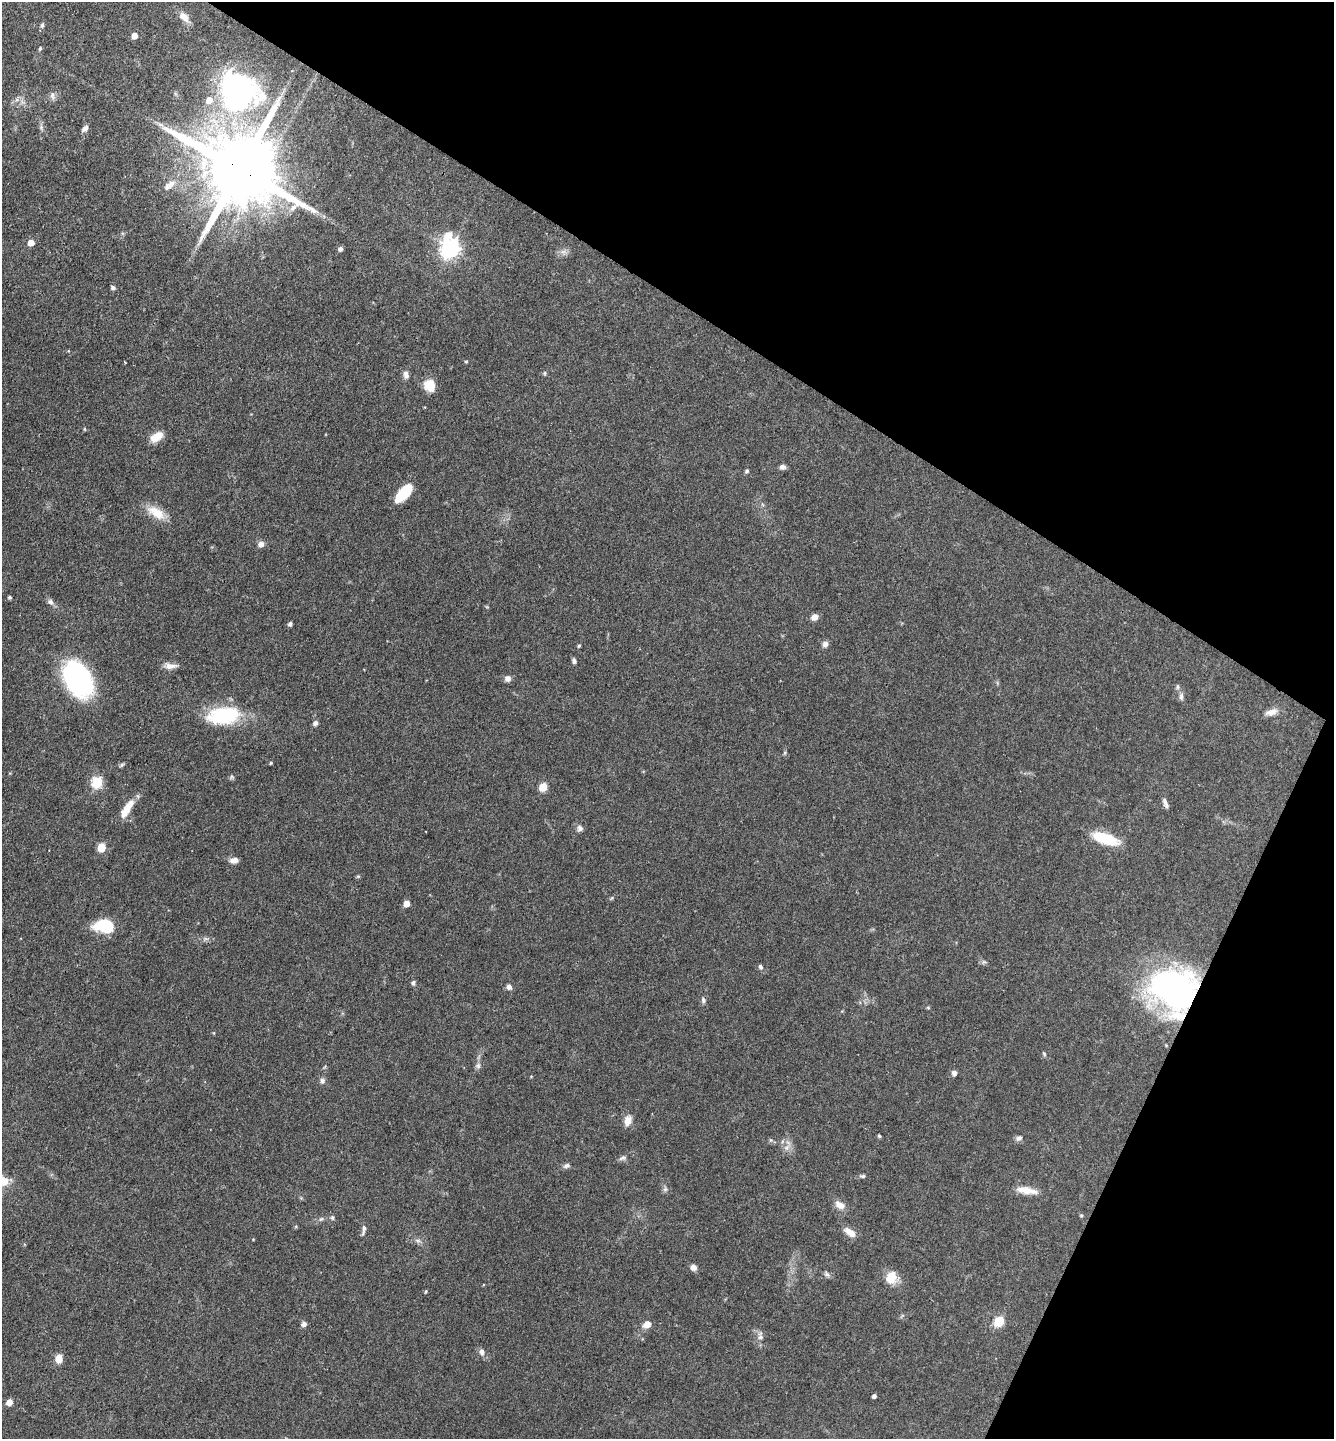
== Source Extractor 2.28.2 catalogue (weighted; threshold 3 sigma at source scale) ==
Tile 8 of 4 x 4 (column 4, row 2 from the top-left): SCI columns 4143-5474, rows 2874-4310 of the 5758 x 5749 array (HDU 1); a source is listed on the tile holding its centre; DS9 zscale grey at full resolution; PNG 1336 x 1441 px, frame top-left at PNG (2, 2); no overlay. Shown black and unused: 28% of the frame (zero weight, under 3 of 4 exposures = <1% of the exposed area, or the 3 px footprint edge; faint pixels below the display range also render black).
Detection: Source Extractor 2.28.2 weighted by HDU 2 'WHT'; one run over the whole footprint, this tile lists its part. Background 0.0909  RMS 0.0041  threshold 0.0183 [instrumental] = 3 sigma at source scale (4.5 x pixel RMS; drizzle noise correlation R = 1.50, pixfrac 1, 0.05/0.05 arcsec/px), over >= 5 px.
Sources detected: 99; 1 too faint to see at this stretch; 2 inside a brighter object's white glare — not listed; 2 inside a brighter listed object's ellipse — not listed separately; the other 94 listed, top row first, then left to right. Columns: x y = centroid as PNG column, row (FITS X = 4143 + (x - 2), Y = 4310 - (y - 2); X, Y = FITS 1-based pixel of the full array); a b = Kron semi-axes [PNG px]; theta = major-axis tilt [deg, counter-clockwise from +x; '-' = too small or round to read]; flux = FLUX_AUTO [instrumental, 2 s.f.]
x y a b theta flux
184 17 15 9 -43 3.2
42 25 8 5 74 0.78
134 36 5 5 - 3.7
40 49 5 4 - 0.55
239 90 54 41 -32 89
52 96 11 6 -85 1.4
160 124 9 4 -19 1.1
41 127 6 5 - 0.8
85 129 9 5 44 1.4
240 169 24 18 -32 6100
171 184 15 9 48 3.4
31 243 5 5 - 3.9
450 248 9 7 81 190
340 249 5 5 - 1.2
113 287 6 5 - 0.82
466 361 4 4 - 0.39
125 362 3 2 - 0.31
544 373 6 4 90 0.49
406 375 10 7 -86 1.6
429 385 14 12 -62 5.5
156 437 13 8 35 6.1
782 467 8 6 6 1.2
747 471 5 5 - 0.75
404 493 22 10 47 11
156 513 26 12 -32 6.9
261 544 8 7 - 1.8
10 597 4 4 - 0.76
50 602 8 7 - 1.3
814 617 8 7 - 2.4
290 624 5 4 - 0.97
825 644 8 7 - 1.4
579 646 4 3 - 0.5
574 661 7 5 -78 0.95
170 666 17 7 -2 2.6
73 676 33 24 -88 55
508 678 8 7 - 1.7
1178 687 7 5 -89 0.8
1181 696 11 5 89 1.4
1271 712 16 8 21 2.9
224 716 33 17 7 29
315 723 7 5 47 1.2
271 763 4 3 - 0.48
122 765 7 5 28 0.69
97 782 6 6 - 30
543 787 5 5 - 12
1165 803 14 5 -66 1.5
127 809 24 8 58 6.8
580 828 8 7 - 1.4
1105 838 26 9 -19 16
101 847 5 5 - 12
234 860 9 6 7 2.4
358 876 6 4 1 0.47
406 904 5 5 - 4.3
105 926 19 12 -8 16
760 967 7 5 -63 0.85
413 983 7 5 90 0.85
509 987 6 6 - 1.6
1175 989 50 41 -12 110
703 1000 8 5 -81 0.9
928 1008 5 4 - 0.4
214 1033 5 3 - 0.34
1044 1054 7 4 -63 0.54
478 1066 7 6 - 1.1
954 1073 6 6 - 1.3
322 1081 8 7 - 1.2
628 1120 14 8 75 3.3
879 1136 5 4 - 0.5
1019 1138 10 7 28 1.3
771 1140 6 4 -90 0.55
787 1147 9 6 64 1.7
623 1158 11 5 23 1.2
566 1166 9 6 22 1.1
863 1176 8 5 7 0.78
3 1181 24 12 -16 7.7
665 1189 7 5 44 0.88
1027 1190 29 8 -9 5
840 1205 13 9 -34 3.2
1081 1215 5 4 - 0.45
332 1218 6 5 - 0.68
364 1229 14 4 81 1.3
850 1232 16 7 -37 3.8
418 1241 7 4 -1 0.86
693 1267 7 6 - 2
827 1274 8 6 -47 1
891 1278 14 12 69 6.8
426 1291 4 3 - 0.47
999 1321 6 5 - 23
304 1324 7 6 - 1.3
647 1324 9 7 28 3.1
760 1336 14 7 -89 2
482 1352 9 7 -77 1.6
59 1359 6 6 - 5.9
874 1396 4 4 - 1.3
9 1402 5 5 - 4.4
Overlapping masked pixels (flux is a lower limit): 2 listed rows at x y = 240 169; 1175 989
Isophote crosses this tile's border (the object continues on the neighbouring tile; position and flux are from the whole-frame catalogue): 1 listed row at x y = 3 1181